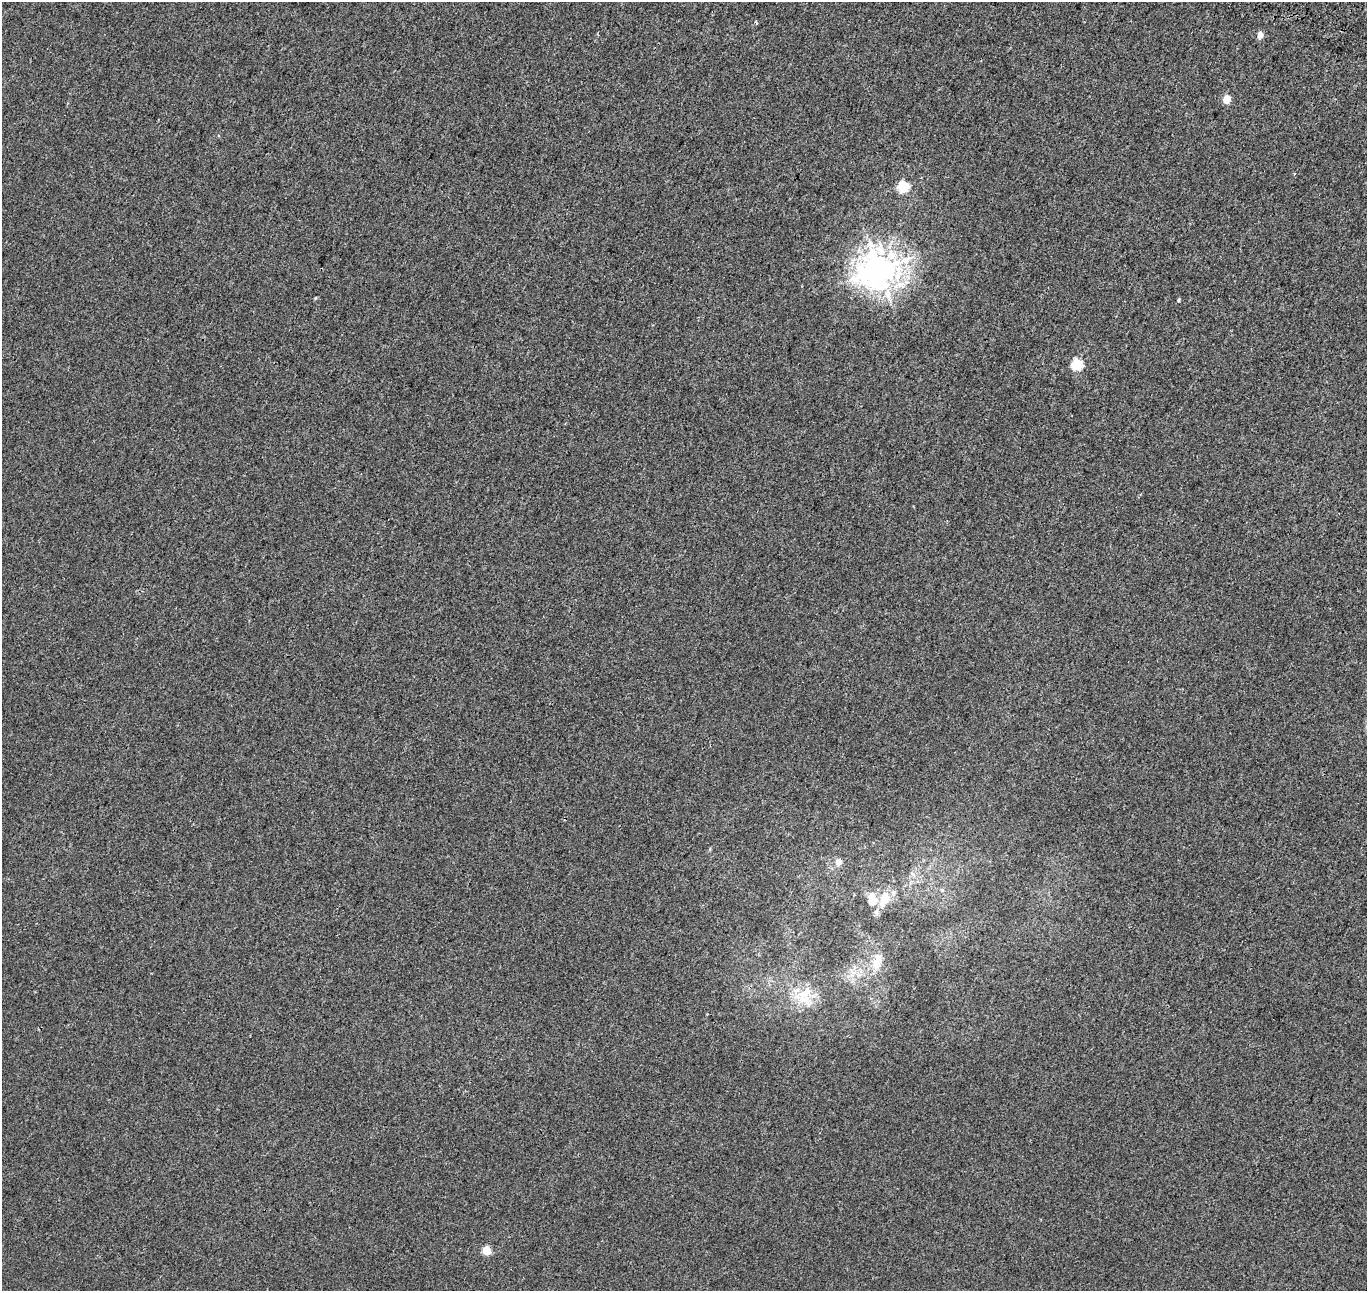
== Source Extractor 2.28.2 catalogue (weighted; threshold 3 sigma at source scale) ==
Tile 10 of 4 x 4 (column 2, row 3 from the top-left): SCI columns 1503-2867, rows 1617-2905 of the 5742 x 5874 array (HDU 1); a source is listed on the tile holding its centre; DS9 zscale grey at full resolution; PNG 1369 x 1293 px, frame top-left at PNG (2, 2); no overlay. Shown black and unused: <1% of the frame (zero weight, under 3 of 4 exposures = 9% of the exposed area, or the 3 px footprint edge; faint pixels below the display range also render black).
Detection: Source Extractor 2.28.2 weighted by HDU 2 'WHT'; one run over the whole footprint, this tile lists its part. Background 0.001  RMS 0.0029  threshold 0.0131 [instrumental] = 3 sigma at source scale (4.5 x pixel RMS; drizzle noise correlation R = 1.50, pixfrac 1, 0.0396/0.0396 arcsec/px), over >= 5 px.
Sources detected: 17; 4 inside a brighter listed object's ellipse — not listed separately; the other 13 listed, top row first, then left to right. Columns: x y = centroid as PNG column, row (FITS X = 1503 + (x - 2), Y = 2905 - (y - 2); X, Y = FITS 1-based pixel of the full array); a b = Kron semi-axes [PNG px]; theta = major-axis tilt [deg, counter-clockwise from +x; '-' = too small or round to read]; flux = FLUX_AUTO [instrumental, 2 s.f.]
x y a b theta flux
1260 35 6 5 - 2.2
1227 99 5 5 - 5.8
903 186 6 5 - 22
879 270 11 10 - 480
1178 300 5 4 - 0.34
1077 364 6 5 - 20
839 862 7 7 - 1.7
942 890 5 5 - 0.37
884 899 19 10 73 5.2
872 901 13 12 - 3.3
877 961 25 12 78 4.4
802 998 32 14 -44 7.2
486 1250 5 5 - 9
Unlisted compact peaks at least as high as the median listed source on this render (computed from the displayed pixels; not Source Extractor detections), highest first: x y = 315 298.